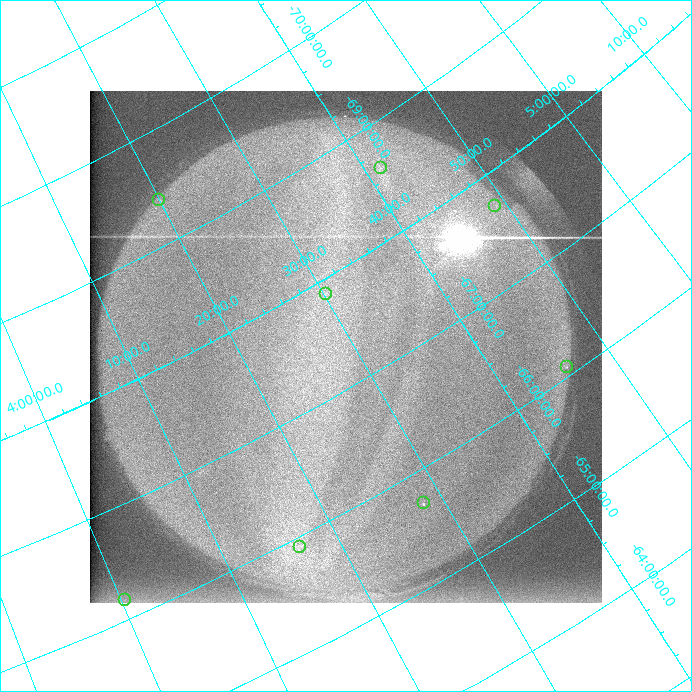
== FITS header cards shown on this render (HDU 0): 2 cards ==
NAXIS1  =                  512 /
NAXIS2  =                  512 /

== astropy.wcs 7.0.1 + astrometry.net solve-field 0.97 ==
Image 512 x 512 px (HDU 0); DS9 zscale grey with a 90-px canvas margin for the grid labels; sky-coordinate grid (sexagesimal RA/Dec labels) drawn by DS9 from the SOLVED WCS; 8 Tycho-2 reference stars matched to detected sources circled (green)
Header WCS: none
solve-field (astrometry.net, Tycho-2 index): SOLVED blind (the file carries no WCS)
Solved WCS: RA---TAN-SIP/DEC--TAN-SIP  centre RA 04:29:17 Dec -67:21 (67.32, -67.35 deg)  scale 33.6 arcsec/px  FOV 286.6' x 286.9'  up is +150 deg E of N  parity normal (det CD < 0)
(file carries no celestial WCS; the grid is the blind solution)
Tycho-2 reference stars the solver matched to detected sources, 8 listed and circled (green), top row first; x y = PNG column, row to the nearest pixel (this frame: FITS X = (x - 90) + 1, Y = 512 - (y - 91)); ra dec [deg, ICRS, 3 dp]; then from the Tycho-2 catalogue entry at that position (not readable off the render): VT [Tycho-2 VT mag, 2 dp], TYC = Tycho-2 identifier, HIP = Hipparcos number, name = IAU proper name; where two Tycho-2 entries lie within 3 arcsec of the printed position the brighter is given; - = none
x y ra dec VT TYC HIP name
381 168 70.395 -68.608 8.19 9154-1271-1 21828 -
159 200 64.998 -69.399 7.70 9154-1798-1 20223 -
495 206 72.241 -67.714 7.65 9161-134-1 22372 -
326 294 67.547 -67.878 7.74 9154-331-1 20998 -
567 367 71.497 -66.079 7.43 8888-1166-1 22150 -
424 503 67.089 -65.712 8.31 8875-1541-1 20869 -
300 547 64.141 -65.911 8.34 8875-226-1 19935 -
125 600 60.092 -66.179 8.36 8874-640-1 18699 -